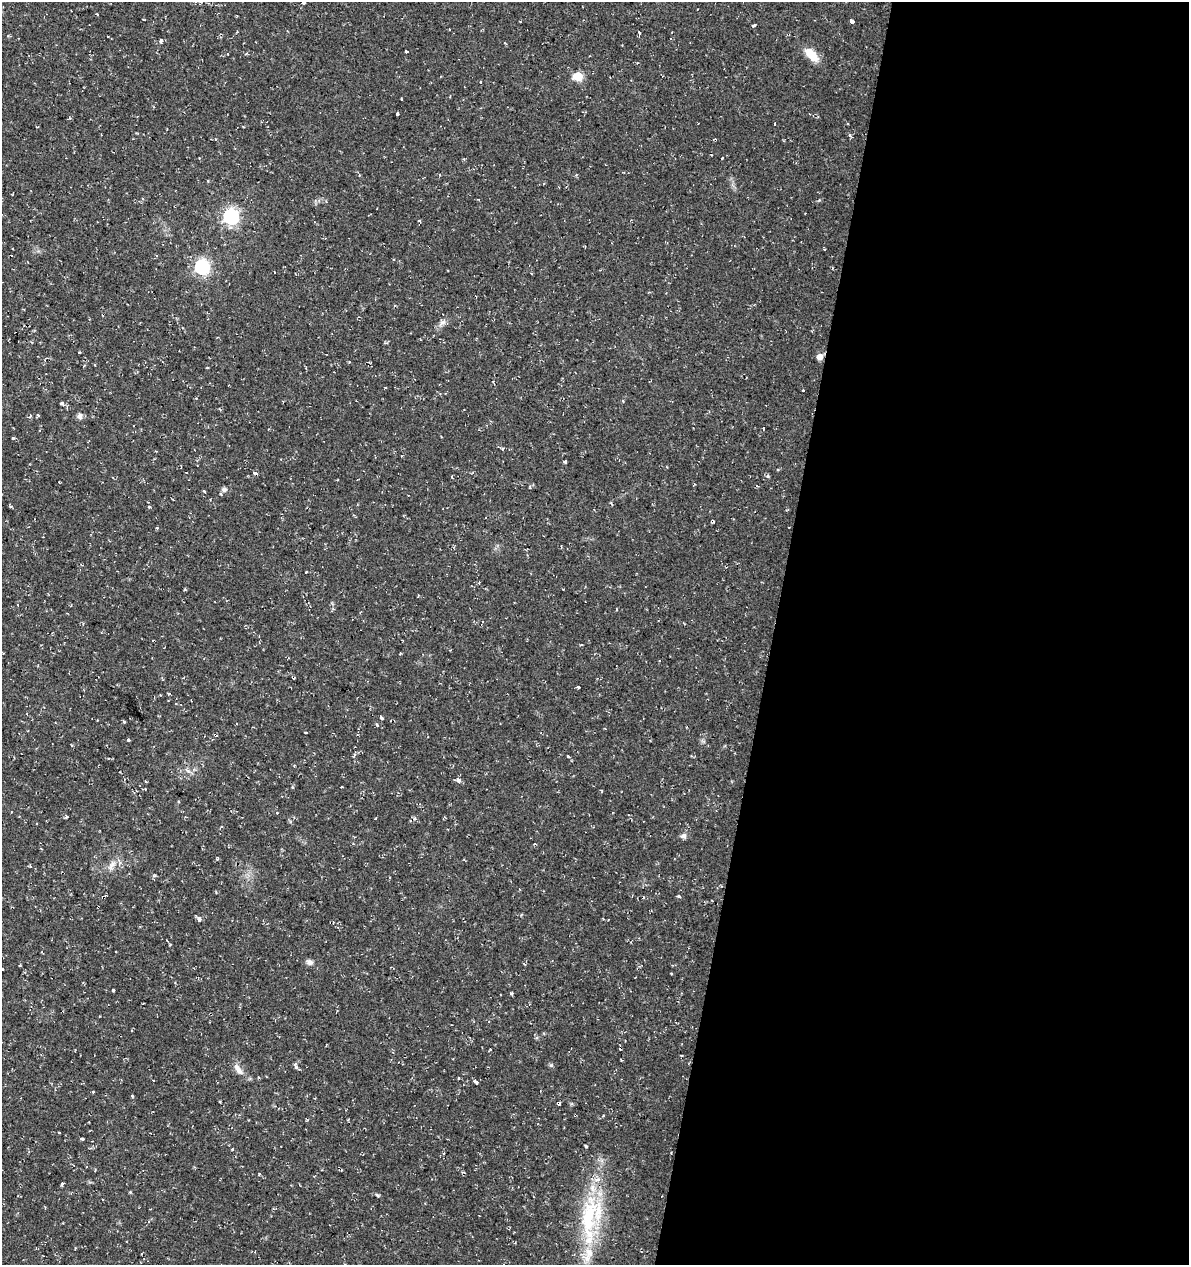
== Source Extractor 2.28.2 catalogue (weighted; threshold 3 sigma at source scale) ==
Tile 12 of 4 x 4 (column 4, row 3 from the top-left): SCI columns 3842-5028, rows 1264-2526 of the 5249 x 5063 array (HDU 1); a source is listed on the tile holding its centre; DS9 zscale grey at full resolution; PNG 1191 x 1267 px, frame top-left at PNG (2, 2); no overlay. Shown black and unused: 35% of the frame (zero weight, under 2 of 3 exposures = <1% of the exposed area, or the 3 px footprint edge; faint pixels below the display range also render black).
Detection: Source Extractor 2.28.2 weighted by HDU 2 'WHT'; one run over the whole footprint, this tile lists its part. Background 0.0333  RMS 0.0042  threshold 0.0187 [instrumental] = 3 sigma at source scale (4.5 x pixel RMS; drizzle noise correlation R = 1.50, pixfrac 1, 0.0396/0.0396 arcsec/px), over >= 5 px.
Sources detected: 103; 9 cosmic-ray / hot-pixel residue — not listed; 2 inside a brighter listed object's ellipse — not listed separately; the other 92 listed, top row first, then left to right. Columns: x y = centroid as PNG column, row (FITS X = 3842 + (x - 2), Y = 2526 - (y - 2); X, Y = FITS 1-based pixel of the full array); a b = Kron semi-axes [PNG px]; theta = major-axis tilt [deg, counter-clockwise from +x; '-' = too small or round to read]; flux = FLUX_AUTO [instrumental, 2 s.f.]
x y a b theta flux
303 3 3 3 - 13
97 14 3 2 - 0.32
852 21 4 4 - 2.6
754 25 4 3 - 1.5
161 41 4 3 - 5.7
505 43 5 2 - 0.53
406 51 3 3 - 9.7
228 54 4 2 - 0.22
811 55 16 8 -45 8.5
578 76 5 5 - 16
401 99 3 3 - 0.54
397 114 3 3 - 1.9
775 124 3 3 - 1.6
850 135 3 3 - 1.6
215 139 4 3 - 0.31
722 158 2 2 - 0.35
231 216 6 6 - 110
419 221 3 3 - 0.73
13 249 2 2 - 0.39
824 249 3 3 - 0.38
12 255 3 2 - 0.77
202 267 6 6 - 89
442 323 12 7 41 1.9
79 352 3 3 - 0.4
820 357 6 6 - 3.2
349 362 3 3 - 0.44
84 366 4 2 - 0.39
385 388 3 2 - 0.32
803 391 3 3 - 0.78
196 398 4 3 - 0.42
62 404 6 4 -50 0.67
38 415 3 3 - 1.5
80 416 8 7 - 1.5
763 428 3 2 - 0.59
13 438 3 3 - 1.2
565 462 3 3 - 0.79
186 472 3 2 - 0.21
255 473 4 3 - 11
768 476 5 4 - 0.5
452 477 4 3 - 0.51
224 490 9 8 - 1.4
204 491 4 3 - 0.38
611 503 6 2 -57 0.41
149 507 4 3 - 0.97
714 521 4 3 - 0.48
157 528 4 2 - 0.38
306 572 3 3 - 0.77
185 590 5 3 - 0.43
659 661 3 2 - 0.73
578 687 4 2 - 1.6
169 694 3 3 - 0.6
381 717 4 3 - 2
124 722 3 3 - 0.51
377 725 4 4 - 0.56
306 733 3 2 - 0.49
128 740 4 3 - 1.9
568 756 5 3 - 0.76
342 787 3 2 - 0.52
602 791 4 2 - 0.34
277 813 3 3 - 1.1
66 816 3 3 - 1.1
415 818 5 4 - 0.81
683 836 9 6 24 1.4
112 865 17 7 54 3.2
390 878 3 2 - 0.45
103 897 5 4 - 0.6
678 897 5 3 - 0.55
98 907 3 2 - 0.5
199 919 4 3 - 2.9
170 944 4 2 - 0.31
309 962 9 7 -19 1.4
2 970 3 3 - 4.4
113 990 3 3 - 1.4
511 993 5 3 - 0.52
296 1067 8 3 -80 1.8
238 1069 18 8 -56 3.2
259 1077 4 2 - 0.36
153 1080 2 2 - 0.35
475 1081 4 3 - 3.3
93 1092 3 3 - 0.65
132 1096 5 3 - 0.45
559 1103 4 3 - 5.6
603 1116 4 3 - 0.41
59 1133 3 3 - 1.6
82 1139 5 3 - 0.7
587 1146 4 3 - 0.52
233 1149 3 3 - 1.4
259 1173 3 3 - 0.95
62 1184 4 3 - 2.5
130 1192 4 4 - 0.39
378 1196 6 4 -32 0.62
589 1217 74 21 85 38
Overlapping masked pixels (flux is a lower limit): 4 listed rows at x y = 255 473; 103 897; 98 907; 559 1103
Isophote crosses this tile's border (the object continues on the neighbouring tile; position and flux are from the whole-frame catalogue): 2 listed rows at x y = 303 3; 2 970
Unlisted compact peaks at least as high as the median listed source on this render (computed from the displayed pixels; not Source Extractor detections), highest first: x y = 551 1065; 459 780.